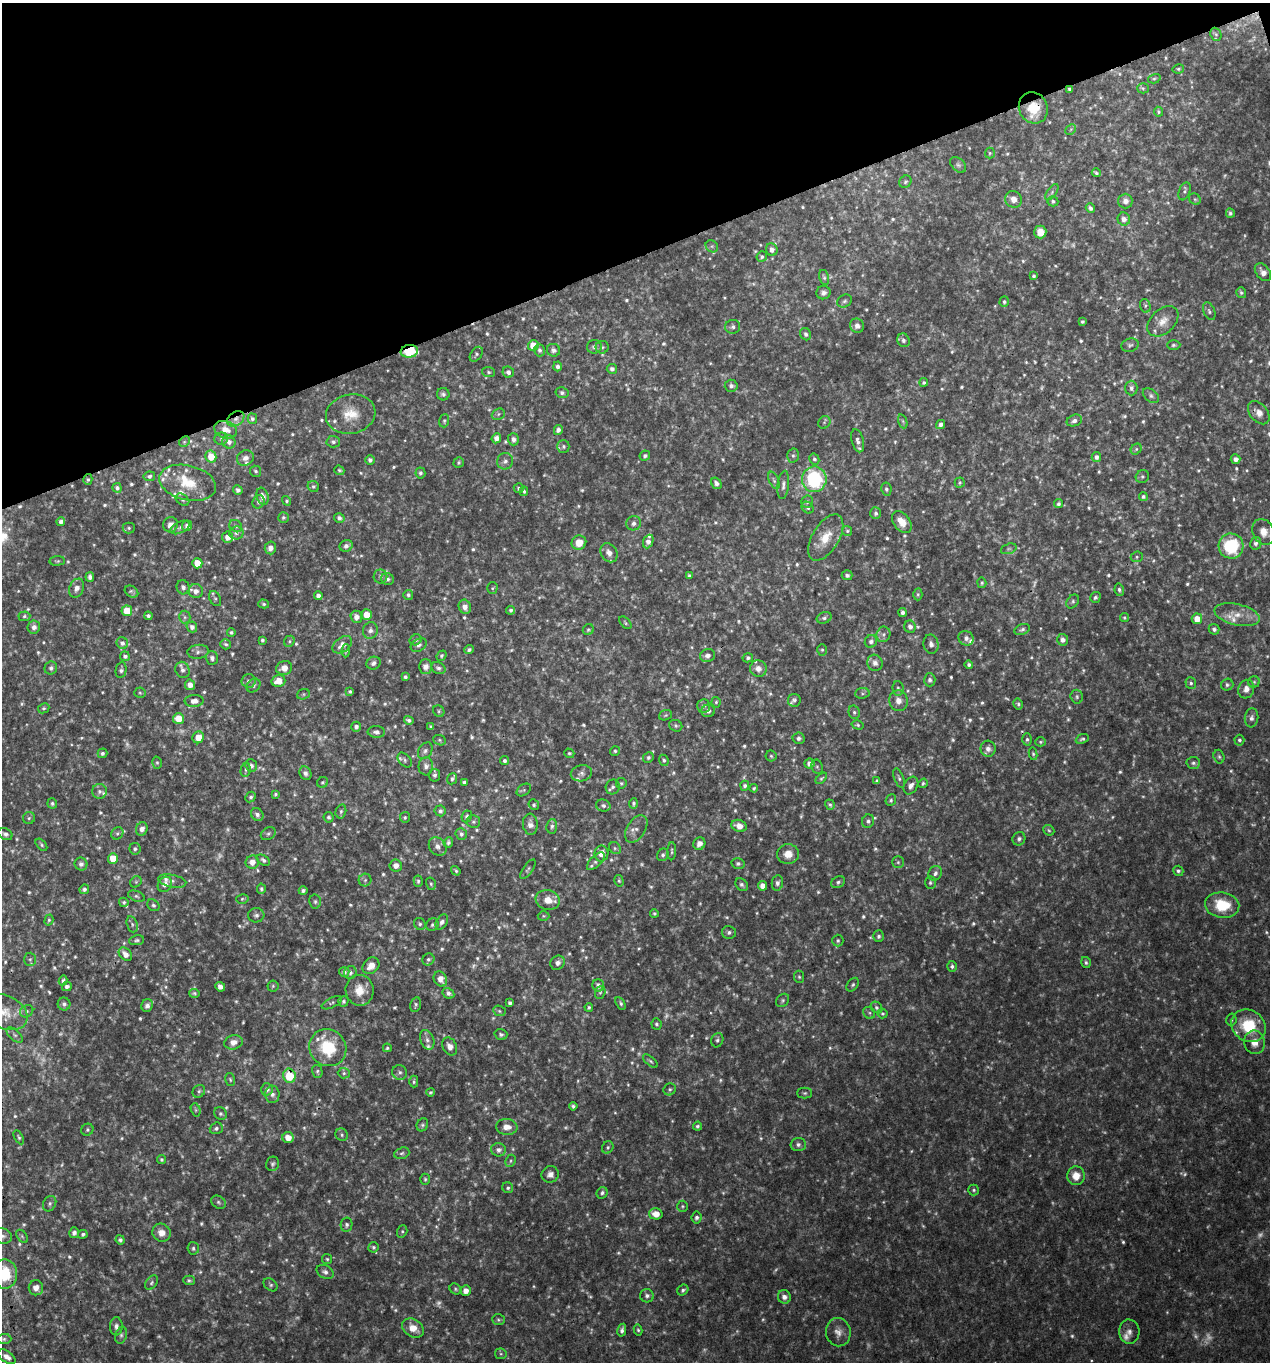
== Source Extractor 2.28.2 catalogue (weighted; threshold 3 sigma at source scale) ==
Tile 3 of 4 x 4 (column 3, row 1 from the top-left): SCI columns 2665-3932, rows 4081-5440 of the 5274 x 5444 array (HDU 1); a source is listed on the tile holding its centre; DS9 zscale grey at full resolution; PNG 1272 x 1364 px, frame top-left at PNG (2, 3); each listed source drawn as its Kron ellipse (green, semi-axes under 4 px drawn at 4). Shown black and unused: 19% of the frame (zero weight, under 3 of 4 exposures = <1% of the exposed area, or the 3 px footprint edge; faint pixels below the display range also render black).
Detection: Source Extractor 2.28.2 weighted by HDU 2 'WHT'; one run over the whole footprint, this tile lists its part. Background 0.0305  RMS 0.0038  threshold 0.0171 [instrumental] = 3 sigma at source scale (4.5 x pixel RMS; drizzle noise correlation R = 1.50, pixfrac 1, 0.0396/0.0396 arcsec/px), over >= 5 px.
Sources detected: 1072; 185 too faint to see at this stretch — neither listed nor drawn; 32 inside a brighter listed object's ellipse — not listed separately; of the other 855, all 500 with FLUX_AUTO >= 0.612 (the completeness limit of this list) listed and drawn (355 fainter detections not listed), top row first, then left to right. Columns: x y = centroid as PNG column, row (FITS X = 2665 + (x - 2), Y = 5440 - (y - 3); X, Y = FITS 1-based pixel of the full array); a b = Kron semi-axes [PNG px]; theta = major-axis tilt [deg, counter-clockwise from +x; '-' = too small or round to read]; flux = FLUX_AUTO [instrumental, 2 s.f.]
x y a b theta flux
1216 34 7 5 -67 0.8
1178 69 6 4 12 0.67
1154 79 6 4 15 0.67
1143 88 5 5 - 0.64
1070 89 4 3 - 0.79
1033 108 16 14 -63 10
1159 112 5 4 - 0.68
1071 129 6 4 46 0.63
990 153 5 5 - 0.62
958 165 9 6 -44 1
1096 173 4 3 - 0.81
905 182 7 5 46 0.8
1185 191 9 5 70 0.96
1052 192 9 4 55 0.96
1013 199 9 8 - 3
1195 199 6 5 - 0.71
1053 201 5 5 - 0.89
1125 201 7 7 - 2.2
1090 208 5 4 - 1.2
1230 213 4 4 - 0.78
1124 219 6 6 - 2.2
1040 232 6 6 - 4.5
712 246 6 5 - 0.87
772 250 6 5 - 2.1
762 257 5 5 - 0.82
1263 272 10 6 -50 2.2
1033 276 3 3 - 0.78
824 277 7 5 -77 0.77
823 293 7 6 - 1.4
1241 293 5 5 - 0.74
845 301 7 6 - 0.99
1004 302 5 4 - 0.79
1145 306 7 5 -73 0.84
1209 311 9 5 -67 1.1
1163 321 18 12 43 4.6
1082 322 3 3 - 0.61
857 326 7 7 - 2
733 327 7 7 - 1.3
806 334 6 5 - 1.3
903 340 7 6 - 1.3
533 345 5 5 - 7.3
1130 345 9 6 18 1.1
1174 345 7 4 1 0.73
594 347 7 7 - 1.3
602 347 6 6 - 0.89
539 350 6 5 - 1.3
553 350 7 6 - 1.5
409 351 9 6 8 16
476 354 8 5 55 0.83
557 366 5 4 - 1.3
612 369 5 5 - 1.3
489 372 6 5 - 0.77
508 372 6 5 - 1.3
924 382 4 4 - 0.7
731 386 6 6 - 1.5
1131 388 7 6 - 1.3
562 393 6 5 - 1
443 394 6 6 - 1.2
1151 396 9 6 -39 1.2
1259 413 13 8 -50 3.6
351 414 25 19 12 9.4
498 414 7 5 25 0.8
236 419 9 6 35 2.1
252 419 5 5 - 0.92
444 421 6 5 - 0.62
903 421 7 4 -70 0.62
1074 421 8 5 20 1.6
824 422 6 5 - 0.69
940 424 5 4 - 1.4
226 430 12 8 -20 3.3
558 430 5 4 - 1.5
496 438 5 4 - 2.2
221 439 7 6 - 0.9
513 439 6 5 - 1.6
858 441 12 6 -75 1.9
184 442 6 4 45 0.69
229 442 7 6 - 1.9
333 442 7 6 - 1.1
563 446 6 6 - 0.85
1136 449 6 5 - 0.67
211 456 6 5 - 6.7
645 456 5 5 - 0.99
793 456 7 5 -89 0.82
1096 457 5 4 - 1.4
245 458 9 7 26 1.9
814 459 6 5 - 0.81
1236 459 5 5 - 1.8
370 460 5 5 - 1.3
505 461 8 7 - 1.6
459 462 5 5 - 0.71
339 470 5 4 - 0.64
256 471 5 5 - 0.75
420 473 5 5 - 0.95
149 476 6 4 9 0.83
1142 477 7 6 - 0.93
88 479 5 4 - 0.62
814 479 13 12 - 37
774 480 9 4 -65 0.89
960 482 5 5 - 0.62
188 483 29 17 -14 11
716 483 6 4 -57 1.5
783 485 14 5 83 1.7
313 486 6 5 - 0.7
117 488 5 4 - 1
519 488 5 5 - 0.76
886 489 6 5 - 0.9
238 490 5 4 - 1.3
524 491 5 4 - 0.76
263 496 9 5 -72 2.4
1143 496 4 4 - 0.86
182 500 7 5 -38 0.82
287 501 5 4 - 0.69
259 502 7 6 - 1.2
807 502 6 6 - 0.94
1059 504 5 4 - 0.9
808 508 6 5 - 0.82
876 513 6 5 - 1.2
283 517 5 5 - 0.83
339 518 5 4 - 1.3
61 522 4 4 - 1.4
902 522 12 8 -53 5
634 523 7 7 - 1.7
170 525 8 7 - 2
187 526 5 5 - 1.9
236 526 7 5 -38 0.94
180 527 10 5 26 1.3
129 528 6 5 - 0.81
847 531 5 5 - 0.65
1263 532 13 10 -62 4
236 533 7 6 - 1.4
227 537 5 5 - 2.9
826 538 26 13 59 8.2
648 541 7 5 66 2.1
579 543 7 7 - 5.3
1256 543 6 5 - 1.2
346 546 7 5 24 1.6
1231 546 12 12 - 22
270 548 6 5 - 2.1
1009 549 8 5 19 0.87
609 553 10 8 -57 2.9
1137 557 6 5 - 0.72
57 561 8 4 4 0.65
197 563 5 5 - 6.7
847 575 5 5 - 1.1
380 576 7 7 - 1.3
689 576 4 4 - 0.8
90 577 5 4 - 1.5
387 579 6 6 - 1.2
982 583 5 4 - 0.62
183 587 7 6 - 1.4
77 588 10 7 66 2.5
492 588 5 5 - 0.63
1119 590 6 4 -79 0.87
196 591 7 7 - 2.1
132 592 7 5 -33 0.93
918 594 6 4 -89 0.61
408 595 5 5 - 0.88
318 596 4 4 - 1.7
1095 597 6 5 - 0.89
215 598 8 5 -62 0.91
1073 601 7 5 53 0.89
264 604 5 4 - 0.72
465 607 7 6 - 2.6
511 610 4 4 - 0.85
127 611 5 5 - 7.2
903 612 4 4 - 1.3
367 615 5 5 - 5.5
1237 615 23 10 -13 6.3
24 616 6 4 4 0.71
148 616 4 4 - 0.84
185 617 6 6 - 0.94
356 617 6 5 - 2.4
824 618 8 5 20 1
1124 618 4 4 - 0.65
1197 619 5 5 - 5.2
625 623 7 4 -47 0.63
34 627 6 6 - 1.9
192 627 5 5 - 1.7
910 627 6 5 - 1.8
1022 629 8 5 20 1.1
1214 629 5 5 - 1
370 630 8 7 - 1.7
588 630 6 5 - 0.65
231 632 4 4 - 0.78
883 634 8 7 - 1.2
966 638 8 7 - 1.7
262 640 3 3 - 0.73
416 640 6 5 - 0.94
1063 640 6 5 - 2
289 641 6 5 - 0.7
871 641 6 6 - 1.3
122 643 6 5 - 1.5
226 644 5 4 - 0.86
931 644 10 7 -79 1.8
342 645 11 7 37 3.4
419 645 9 6 32 1.3
469 650 5 4 - 0.94
822 650 6 5 - 0.7
346 651 6 4 87 0.65
198 652 11 7 6 1.6
708 655 7 6 - 1.9
125 656 5 4 - 1.1
441 656 5 4 - 0.66
212 658 7 6 - 1.5
748 658 5 4 - 0.9
373 663 7 6 - 1.4
875 663 8 7 - 2.2
969 664 4 4 - 0.88
426 667 7 6 - 2
51 668 6 6 - 1.3
284 668 8 6 18 2.9
438 668 7 5 -29 1.3
758 669 8 8 - 2.5
121 670 8 5 79 1.1
182 670 8 7 - 1.8
405 677 3 3 - 0.75
930 680 6 6 - 1.3
248 681 7 6 - 1.1
278 681 7 5 15 4.5
1254 682 6 5 - 0.75
1191 683 6 5 - 0.83
190 685 5 5 - 2.8
1227 685 6 6 - 0.94
253 686 8 6 46 1
898 688 7 5 -87 0.96
1246 689 9 8 - 3.2
350 692 4 4 - 0.72
140 693 6 5 - 0.66
862 693 7 5 5 0.91
303 694 6 5 - 0.61
1077 697 7 6 - 0.86
794 700 6 6 - 1.1
194 701 9 6 3 2.8
898 701 10 9 - 3.1
716 702 5 4 - 0.64
1018 704 6 4 -60 0.73
704 706 7 6 - 1.4
44 708 6 5 - 0.63
439 711 6 5 - 0.67
708 711 7 6 - 1.7
854 712 7 5 -76 0.94
665 715 7 5 21 0.63
1251 718 9 6 82 1.6
178 719 5 5 - 6.9
409 720 5 3 - 0.96
857 725 6 4 -15 0.64
676 726 7 5 -26 0.79
356 727 5 5 - 1.3
431 727 4 3 - 0.62
376 732 8 6 -2 1.5
198 737 6 5 - 4.6
799 738 6 6 - 1.2
1027 739 6 5 - 0.84
1082 739 7 4 24 0.82
440 740 6 5 - 0.62
1239 740 5 5 - 0.86
1040 742 5 4 - 0.63
988 749 8 7 - 1.8
425 751 9 6 56 1.3
615 751 5 4 - 0.68
102 753 5 5 - 0.94
569 753 5 4 - 0.66
1033 754 6 4 -80 0.64
771 756 5 5 - 0.69
648 757 5 5 - 0.88
1219 757 7 5 -73 0.83
405 760 8 5 -49 0.85
664 760 5 4 - 0.74
505 761 4 4 - 0.9
157 763 6 5 - 0.7
809 763 5 5 - 2.1
1193 763 7 6 - 1.1
251 765 6 5 - 1.3
426 766 9 7 86 1.9
817 767 7 5 -68 0.76
246 770 7 5 79 0.87
305 773 7 5 -61 1.3
581 773 10 8 12 1.7
434 775 6 5 - 1
821 778 7 4 44 0.64
899 778 10 4 -69 1
452 779 6 5 - 0.76
877 781 4 4 - 0.82
323 782 6 5 - 0.76
464 782 4 3 - 0.82
621 783 5 5 - 0.68
923 783 5 4 - 0.65
745 786 5 4 - 0.97
911 786 9 6 59 1.8
613 787 7 7 - 1.2
754 788 4 3 - 0.75
524 790 8 5 36 0.79
99 791 7 7 - 1.2
275 794 4 4 - 0.7
251 797 6 4 45 0.88
891 800 6 5 - 0.79
52 803 5 5 - 0.81
633 803 5 3 - 0.79
534 805 5 5 - 0.65
830 805 5 4 - 0.74
603 806 7 6 - 1
341 811 7 5 75 0.88
440 811 5 5 - 1.1
257 815 7 6 - 1.3
467 816 6 5 - 0.89
329 817 5 5 - 0.89
405 817 5 5 - 0.63
29 818 6 6 - 0.81
868 821 7 6 - 1.1
473 822 6 6 - 0.92
530 824 11 7 -84 2.3
552 826 7 5 84 0.97
739 826 8 6 -18 3.2
142 829 7 5 67 1.9
636 829 15 9 57 2.9
1049 830 6 5 - 0.64
117 833 6 5 - 0.82
5 834 7 5 -31 1.5
268 834 8 6 32 0.95
461 834 6 5 - 1.2
1019 839 7 6 - 1.2
448 842 5 4 - 0.92
699 844 6 5 - 2.5
41 845 7 4 -47 0.73
438 846 10 8 -52 1.9
615 848 6 5 - 0.84
135 849 6 5 - 0.92
672 851 9 3 88 0.68
601 854 8 7 - 3.3
788 854 11 10 - 4.7
663 855 6 5 - 1.1
113 858 5 5 - 7
263 860 7 4 -34 1.2
596 861 11 5 45 1.2
252 862 7 6 - 3.3
898 862 6 6 - 0.75
738 863 6 5 - 1
81 864 6 6 - 1.3
396 865 6 6 - 2.6
528 869 11 4 55 0.83
456 871 5 3 - 0.68
1178 871 5 5 - 1
935 873 8 6 54 1.3
365 880 6 6 - 0.92
172 881 14 6 -11 1.6
418 881 6 4 87 0.76
619 881 6 4 -74 0.62
136 882 6 5 - 0.67
838 882 7 5 31 1
930 882 6 5 - 0.78
777 883 7 5 80 1.3
165 884 8 6 54 2.2
431 884 6 5 - 0.77
742 885 7 5 -44 1.1
763 886 5 4 - 3.4
84 889 5 4 - 1.2
261 889 5 4 - 0.86
303 891 4 4 - 1.1
136 896 9 5 -21 0.89
242 899 6 4 14 0.69
548 900 12 10 -17 5.1
124 902 5 4 - 0.79
315 902 7 6 - 0.82
153 905 6 5 - 0.95
1222 905 17 12 -8 14
654 913 4 4 - 0.68
256 915 8 7 - 1.3
543 916 6 5 - 0.62
49 920 6 4 75 0.62
442 922 8 5 59 1.6
132 924 8 5 -72 1
420 924 6 5 - 0.86
432 925 7 6 - 0.84
729 932 7 6 - 1.2
879 936 6 5 - 0.95
136 940 8 5 8 0.86
838 941 6 5 - 0.75
125 954 8 5 -49 2.8
30 959 7 6 - 0.87
428 959 6 5 - 0.91
1086 962 5 5 - 0.85
558 963 7 7 - 1.8
371 966 9 7 44 3.9
952 966 5 5 - 0.91
344 972 5 5 - 1.1
350 973 6 6 - 1.1
799 977 6 5 - 0.66
440 979 8 6 -62 3.2
63 981 5 3 - 0.92
598 985 6 5 - 2.1
853 985 7 5 51 0.85
67 986 5 4 - 1.4
273 986 5 5 - 0.62
220 987 5 4 - 1.9
360 990 15 14 - 5.9
600 992 6 5 - 0.75
194 993 5 4 - 0.65
448 993 6 5 - 1.4
783 1000 7 6 - 0.83
343 1001 5 5 - 0.77
332 1003 11 5 27 0.84
510 1003 4 4 - 0.96
621 1003 7 4 -59 0.82
64 1004 6 6 - 1.2
415 1005 8 5 76 0.84
147 1006 6 5 - 1.6
589 1007 4 4 - 0.68
876 1008 6 5 - 0.96
27 1011 7 5 33 0.87
499 1011 6 5 - 0.69
5 1012 24 16 -25 9.4
869 1013 6 5 - 0.85
883 1014 5 5 - 0.66
1231 1020 6 5 - 0.64
656 1024 6 5 - 0.84
1249 1026 18 15 -36 17
501 1034 6 5 - 0.91
15 1035 10 5 -42 1
427 1040 10 6 -69 2
717 1040 7 6 - 0.99
233 1042 9 7 14 3
1254 1042 12 10 -78 4.3
450 1046 9 7 -64 2.6
328 1048 19 18 - 17
387 1048 4 4 - 0.66
650 1061 9 4 -41 0.75
317 1071 7 5 -77 0.75
400 1072 8 7 - 1.3
344 1073 6 5 - 0.83
289 1076 7 6 - 14
230 1079 6 4 -73 0.63
414 1082 6 4 90 0.81
267 1089 6 5 - 1.8
670 1089 6 5 - 0.8
199 1091 7 6 - 0.94
430 1092 4 4 - 0.67
805 1093 7 5 0 0.84
272 1094 9 7 -88 1.6
573 1106 4 4 - 0.89
196 1110 7 4 -74 0.64
220 1114 7 5 -44 0.87
422 1125 7 5 65 0.81
697 1126 4 4 - 0.78
507 1127 11 8 -6 3.4
216 1128 7 5 19 1.1
87 1130 6 5 - 0.82
342 1135 6 6 - 0.82
19 1137 7 4 -61 0.73
288 1138 5 5 - 5.5
798 1144 7 6 - 1.2
608 1147 6 5 - 0.79
498 1150 7 7 - 1.7
402 1153 8 5 17 0.97
161 1160 5 4 - 0.75
511 1161 6 5 - 0.73
273 1164 7 6 - 0.94
550 1174 9 8 - 2.2
1076 1176 9 8 - 5.4
425 1179 5 4 - 0.64
508 1188 6 5 - 0.83
974 1190 5 5 - 0.74
602 1193 6 5 - 1.1
218 1202 8 6 -34 0.97
50 1204 8 6 60 1.1
682 1206 5 5 - 0.65
656 1214 7 5 -14 4.7
697 1218 6 5 - 1.1
347 1225 7 6 - 1.1
402 1231 6 5 - 0.68
74 1233 5 5 - 1.2
162 1233 9 8 - 3.9
83 1234 5 4 - 1.1
2 1236 10 7 -19 1.6
22 1236 7 4 -54 0.61
120 1240 5 4 - 0.96
373 1247 5 5 - 0.87
193 1248 6 6 - 0.9
327 1259 5 5 - 0.61
325 1272 9 6 -29 1.7
5 1274 15 12 90 14
189 1280 5 4 - 0.77
152 1283 8 5 52 0.86
271 1285 8 5 -39 0.9
36 1288 7 7 - 2.4
455 1289 6 5 - 0.72
683 1290 6 5 - 0.97
466 1291 5 5 - 3.1
647 1296 7 6 - 1.4
784 1297 7 6 - 2.2
498 1320 6 5 - 0.72
116 1326 9 6 89 1.5
413 1328 12 8 -34 5.2
622 1330 6 4 77 1.3
638 1330 5 4 - 0.62
838 1332 14 12 -80 3.6
1129 1332 12 10 -85 2.3
121 1335 9 5 76 1
4 1339 7 5 0 0.79
501 1354 6 5 - 0.64
7 1357 10 5 -34 2.6
Overlapping masked pixels (flux is a lower limit): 7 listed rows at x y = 1070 89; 1033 108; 772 250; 409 351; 236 419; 289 1076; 5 1274
Isophote crosses this tile's border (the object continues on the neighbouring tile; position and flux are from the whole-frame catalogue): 3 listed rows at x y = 5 1012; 2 1236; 5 1274